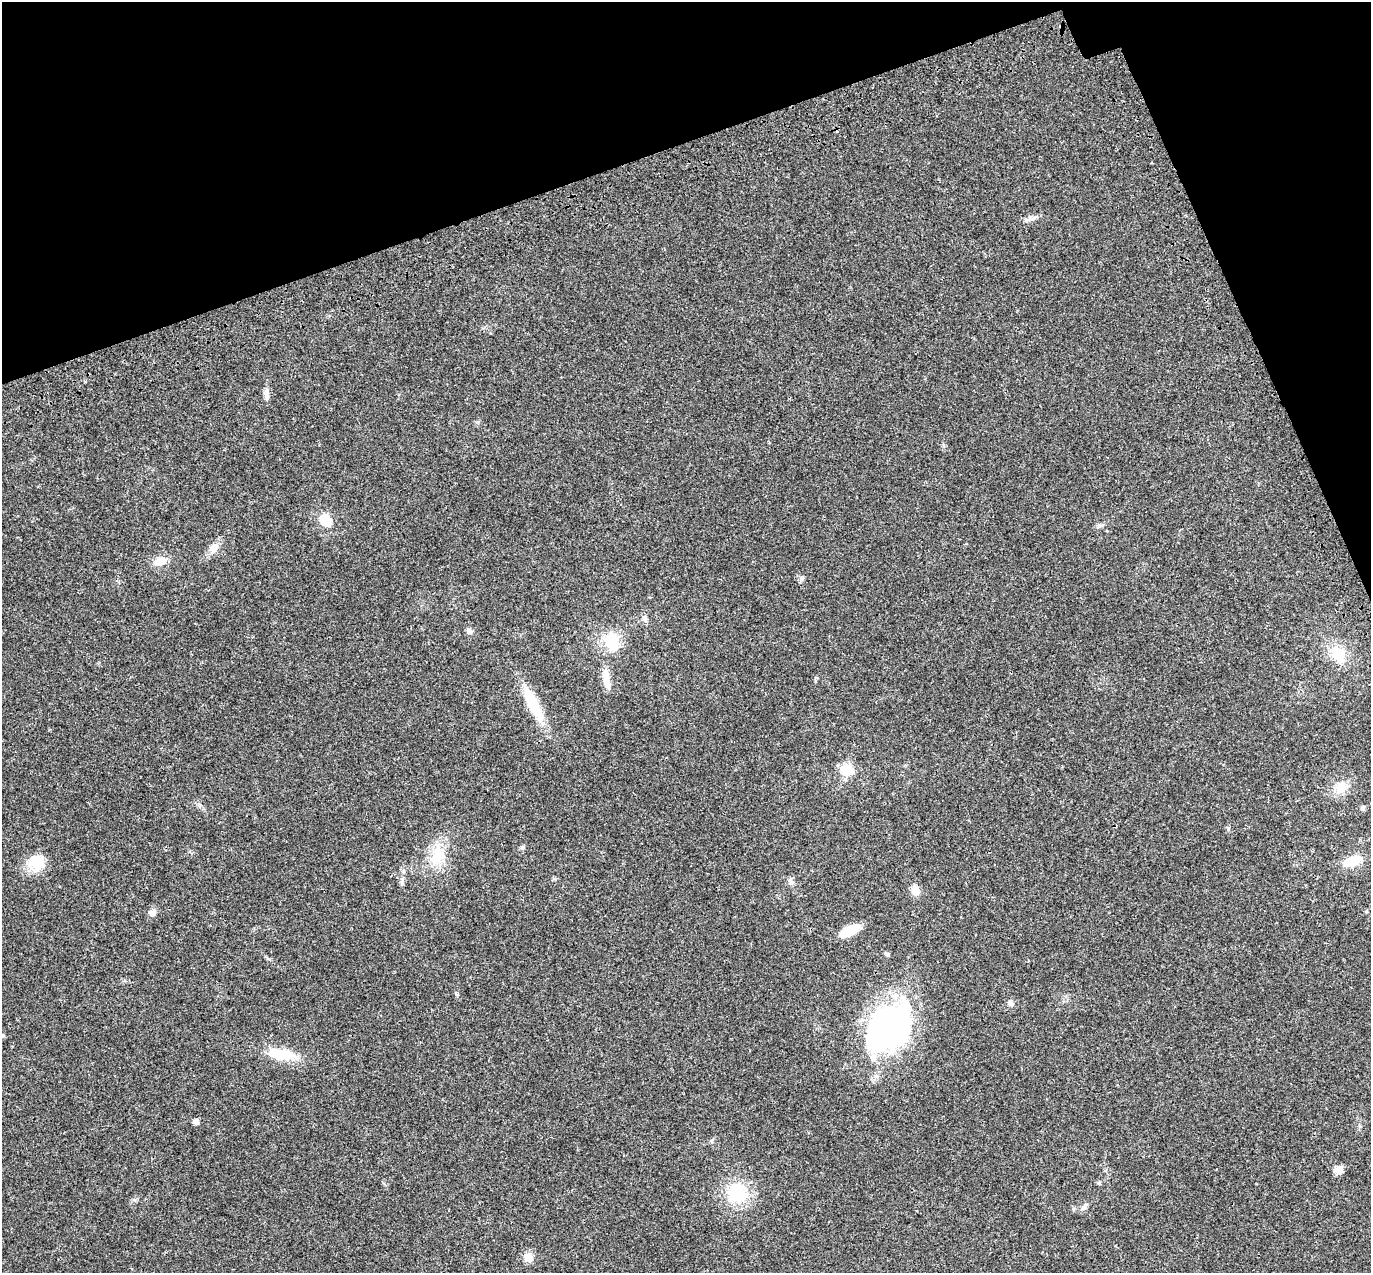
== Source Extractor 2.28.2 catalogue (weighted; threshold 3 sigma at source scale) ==
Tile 3 of 4 x 4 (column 3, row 1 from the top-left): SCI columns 2853-4221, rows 4032-5302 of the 5707 x 5572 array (HDU 1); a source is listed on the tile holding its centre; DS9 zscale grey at full resolution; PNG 1373 x 1275 px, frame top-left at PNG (2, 2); no overlay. Shown black and unused: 17% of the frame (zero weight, under 3 of 4 exposures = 9% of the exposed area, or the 3 px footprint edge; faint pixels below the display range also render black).
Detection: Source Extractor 2.28.2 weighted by HDU 2 'WHT'; one run over the whole footprint, this tile lists its part. Background 0.0222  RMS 0.003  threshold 0.0135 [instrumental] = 3 sigma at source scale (4.5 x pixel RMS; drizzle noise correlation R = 1.50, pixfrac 1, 0.0396/0.0396 arcsec/px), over >= 5 px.
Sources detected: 35; all 35 listed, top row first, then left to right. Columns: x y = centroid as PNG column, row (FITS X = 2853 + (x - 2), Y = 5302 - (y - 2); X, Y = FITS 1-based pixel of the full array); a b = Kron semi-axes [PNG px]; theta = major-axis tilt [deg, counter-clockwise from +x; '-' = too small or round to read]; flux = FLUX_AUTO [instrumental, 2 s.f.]
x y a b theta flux
1027 220 16 5 23 1.3
266 394 13 8 -90 1.4
325 520 10 9 - 7
214 548 15 10 48 2.5
160 561 16 10 14 3.3
802 578 9 5 57 0.77
645 618 9 6 -78 1
469 631 8 6 -73 0.9
611 641 14 12 -80 12
1338 654 17 16 - 7.4
606 680 26 8 -80 3.9
533 704 42 12 -62 12
847 770 15 13 -4 5.8
1340 788 19 15 -22 4
1363 808 7 6 - 0.72
1228 828 6 5 - 0.46
523 847 7 5 33 0.59
437 854 32 16 75 8.3
1352 861 24 10 19 6.5
37 862 20 20 - 6.8
791 882 7 6 - 0.81
402 883 9 4 82 0.65
915 891 11 9 -71 2.6
152 913 10 9 - 1.3
849 931 23 9 27 5.9
887 954 6 5 - 0.52
1010 1003 8 6 -35 0.94
887 1027 52 40 46 82
281 1054 32 14 -9 8.8
196 1122 5 5 - 1.5
1339 1169 11 9 5 1.9
1099 1183 6 5 - 0.4
737 1193 26 24 -56 13
1084 1207 10 6 51 1
529 1257 11 10 - 2.7
Unlisted compact peaks at least as high as the median listed source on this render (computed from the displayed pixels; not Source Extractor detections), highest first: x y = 134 1200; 711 1141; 457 994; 269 959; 85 382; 815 681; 943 445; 1099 525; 478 422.